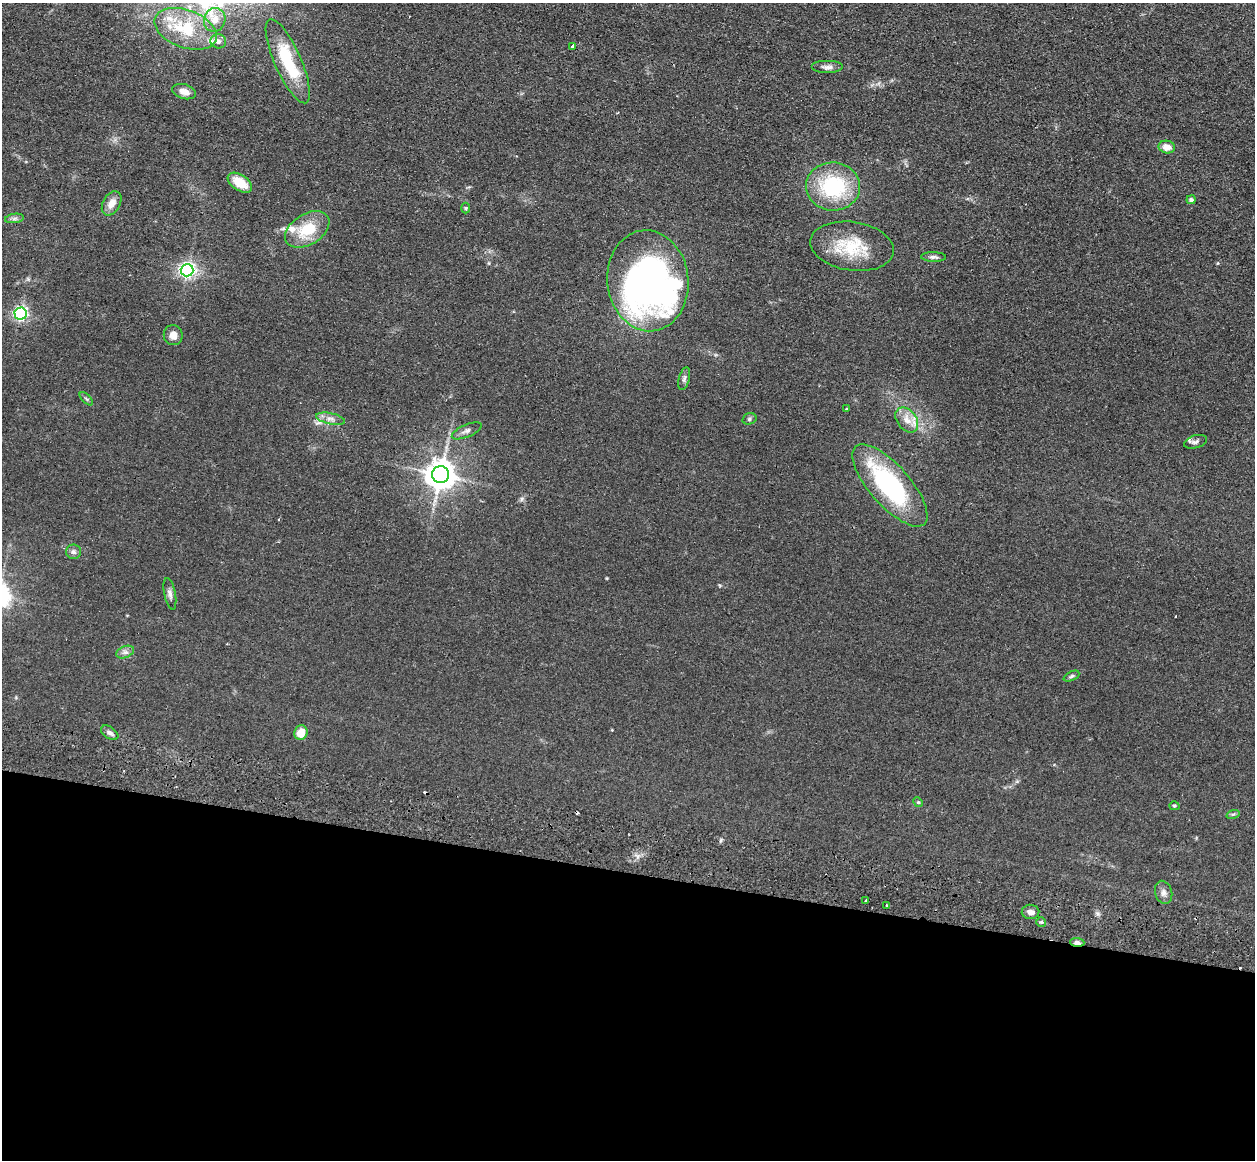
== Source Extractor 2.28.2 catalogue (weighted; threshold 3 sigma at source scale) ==
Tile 14 of 4 x 4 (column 2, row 4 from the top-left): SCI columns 1269-2521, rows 336-1493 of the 5043 x 5143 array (HDU 1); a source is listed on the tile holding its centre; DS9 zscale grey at full resolution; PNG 1257 x 1162 px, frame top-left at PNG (2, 3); each listed source drawn as its Kron ellipse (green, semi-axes under 4 px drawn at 4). Shown black and unused: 25% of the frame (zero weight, under 2 of 3 exposures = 3% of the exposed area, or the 3 px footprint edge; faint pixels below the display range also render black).
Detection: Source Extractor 2.28.2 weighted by HDU 2 'WHT'; one run over the whole footprint, this tile lists its part. Background 0.0726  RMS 0.0098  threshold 0.044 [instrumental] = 3 sigma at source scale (4.5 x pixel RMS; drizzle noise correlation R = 1.50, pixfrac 1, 0.05/0.05 arcsec/px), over >= 5 px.
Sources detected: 55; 1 inside a brighter object's white glare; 4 cosmic-ray / hot-pixel residue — neither listed nor drawn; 4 inside a brighter listed object's ellipse — not listed separately; the other 46 listed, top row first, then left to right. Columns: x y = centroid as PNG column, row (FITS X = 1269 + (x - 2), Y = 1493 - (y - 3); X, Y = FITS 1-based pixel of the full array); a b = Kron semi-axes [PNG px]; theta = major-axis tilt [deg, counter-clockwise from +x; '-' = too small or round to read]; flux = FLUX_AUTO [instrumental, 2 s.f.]
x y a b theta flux
215 20 12 10 71 8.1
186 29 32 19 -20 40
218 41 8 7 - 2.9
573 46 3 3 - 19
288 61 45 13 -66 47
827 67 16 6 0 4.6
184 92 12 7 -18 6.7
1167 147 8 6 -11 9.3
240 183 13 8 -34 20
833 186 27 24 -2 78
1191 200 5 4 - 2.3
112 203 13 8 60 8.1
466 208 5 3 - 0.95
14 218 9 4 9 2.5
307 229 24 15 32 31
852 246 42 24 -9 45
933 257 12 5 -2 2.9
187 270 6 6 - 280
648 281 51 40 -84 420
21 314 6 6 - 220
173 335 10 9 - 6.7
684 379 11 5 75 3.1
86 399 8 3 -45 1.4
846 409 3 2 - 1.1
331 419 15 5 -12 5
749 419 7 5 16 1.9
907 420 14 9 -53 9.6
467 431 16 6 23 4.2
1195 442 12 6 17 3.5
441 475 8 8 - 1400
890 485 52 20 -49 130
73 552 7 7 - 3.1
170 594 16 5 -79 3.9
125 652 9 5 22 3.4
1071 676 8 4 25 1.9
110 733 10 5 -34 3.2
301 733 7 6 - 13
918 802 5 4 - 1.2
1174 806 5 4 - 1.3
1233 814 7 4 18 1.5
1164 892 12 8 -75 4.8
866 901 3 2 - 1.8
886 905 3 2 - 1.6
1031 912 9 7 -7 4.6
1041 922 5 5 - 1.4
1077 942 7 4 -4 5.8
Overlapping masked pixels (flux is a lower limit): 1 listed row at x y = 1077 942